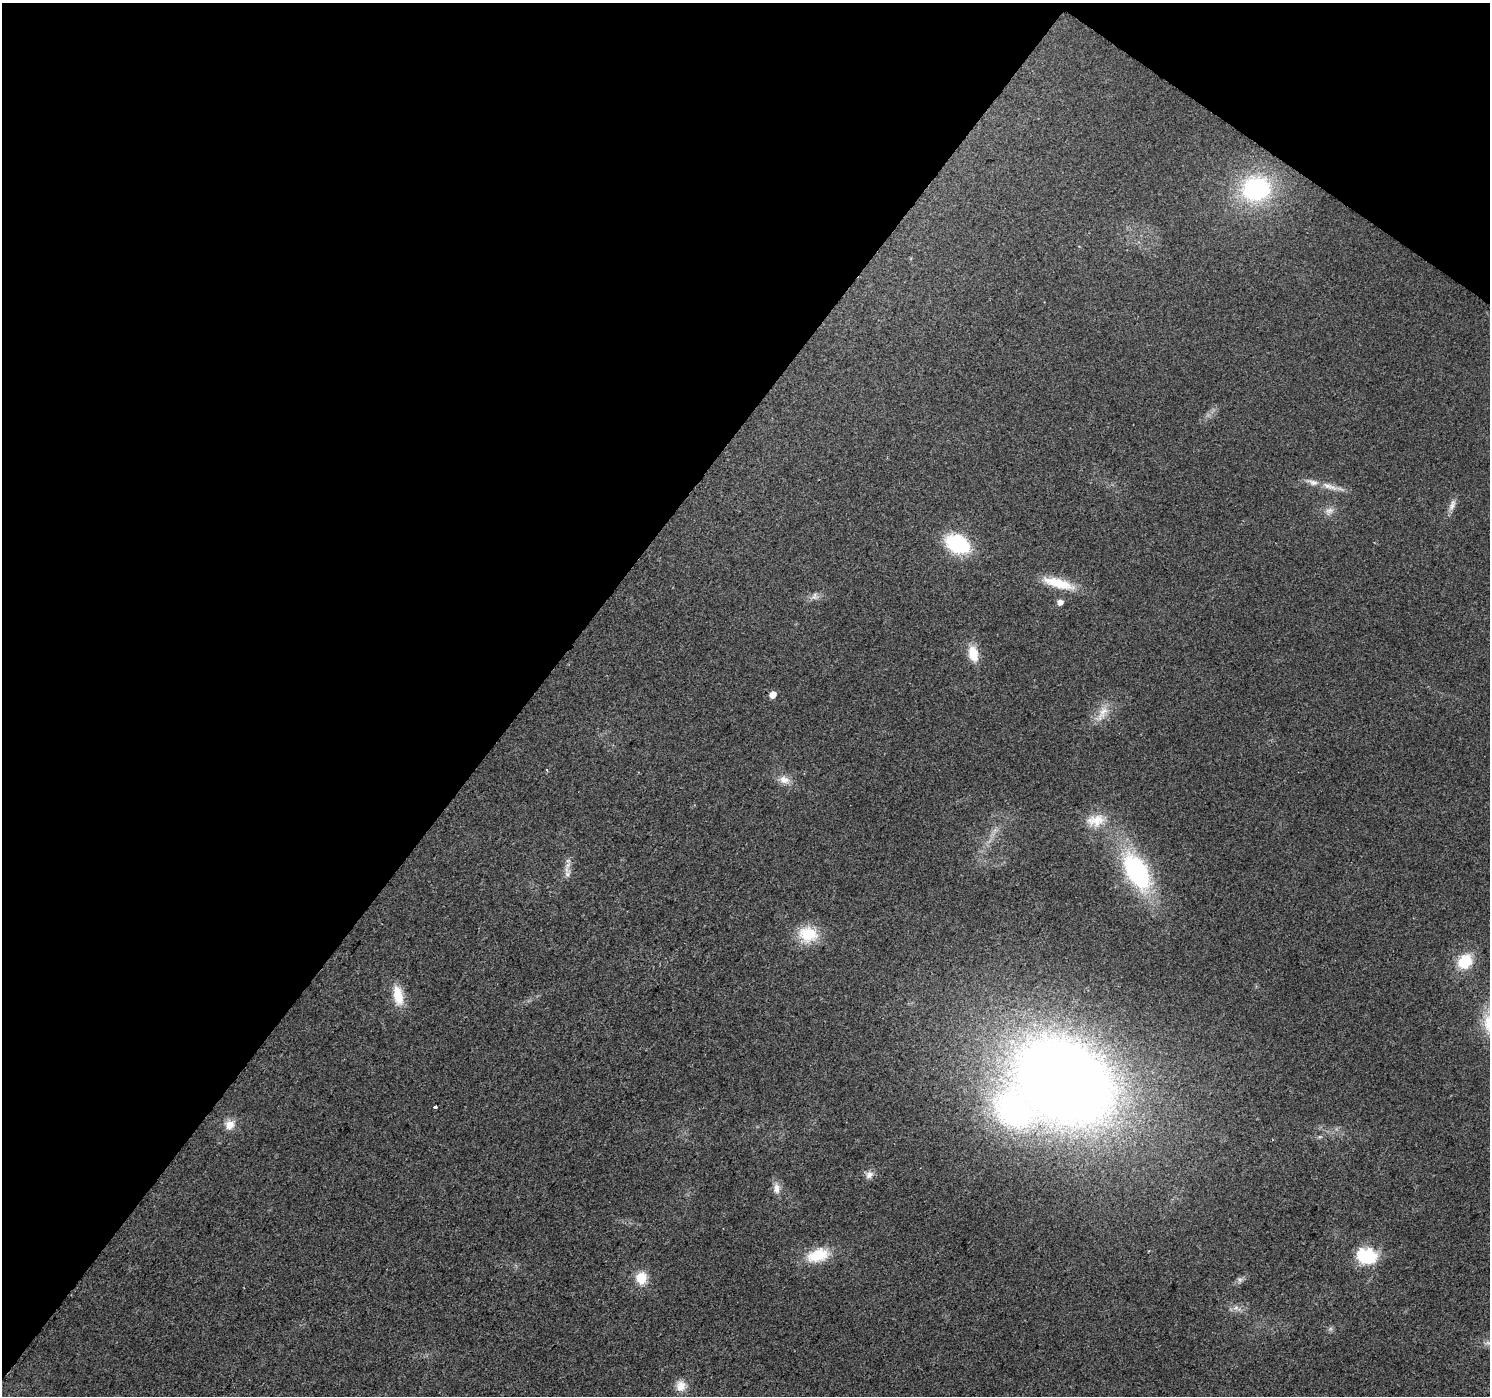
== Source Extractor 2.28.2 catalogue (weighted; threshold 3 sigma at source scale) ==
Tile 2 of 4 x 4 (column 2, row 1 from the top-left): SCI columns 1494-2981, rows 4428-5821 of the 5956 x 6001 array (HDU 1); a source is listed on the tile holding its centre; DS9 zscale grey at full resolution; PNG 1492 x 1398 px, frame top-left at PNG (2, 3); no overlay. Shown black and unused: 39% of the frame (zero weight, under 2 of 3 exposures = <1% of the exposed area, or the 3 px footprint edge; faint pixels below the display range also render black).
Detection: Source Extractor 2.28.2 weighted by HDU 2 'WHT'; one run over the whole footprint, this tile lists its part. Background 0.0239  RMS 0.0061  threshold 0.0275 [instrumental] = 3 sigma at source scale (4.5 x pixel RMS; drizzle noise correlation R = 1.50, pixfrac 1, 0.0396/0.0396 arcsec/px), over >= 5 px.
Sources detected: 33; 1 inside a brighter listed object's ellipse — not listed separately; the other 32 listed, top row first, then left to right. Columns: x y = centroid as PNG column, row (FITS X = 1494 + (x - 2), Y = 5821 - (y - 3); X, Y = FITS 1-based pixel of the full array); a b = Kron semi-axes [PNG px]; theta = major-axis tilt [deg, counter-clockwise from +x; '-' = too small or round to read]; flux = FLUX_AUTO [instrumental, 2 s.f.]
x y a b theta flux
1256 189 27 23 11 77
1312 482 19 7 -16 4.4
1327 486 15 8 -21 5.1
1452 505 17 7 68 3.8
1329 511 13 7 20 3.5
957 544 19 13 -27 56
1059 583 39 11 -15 19
814 596 10 7 89 2.4
1060 602 5 5 - 3.8
973 654 18 11 -77 12
773 694 5 5 - 6.6
1102 713 27 9 60 8.6
547 770 3 3 - 0.58
784 780 15 10 -15 5.6
1096 820 25 15 10 13
1137 871 33 17 -60 96
567 874 12 7 57 3.2
808 934 25 20 -9 20
1465 961 18 14 53 19
398 995 25 11 -78 14
1065 1081 79 59 -30 970
435 1107 4 3 - 3.6
230 1125 12 11 - 6.7
1320 1137 6 4 -17 0.91
869 1175 11 9 40 3.5
776 1188 14 9 -86 4.5
818 1255 28 15 16 20
1367 1257 21 15 -11 36
641 1278 12 10 82 13
1240 1280 8 6 -18 1.7
1236 1308 8 7 - 2.6
681 1386 15 12 87 6.2